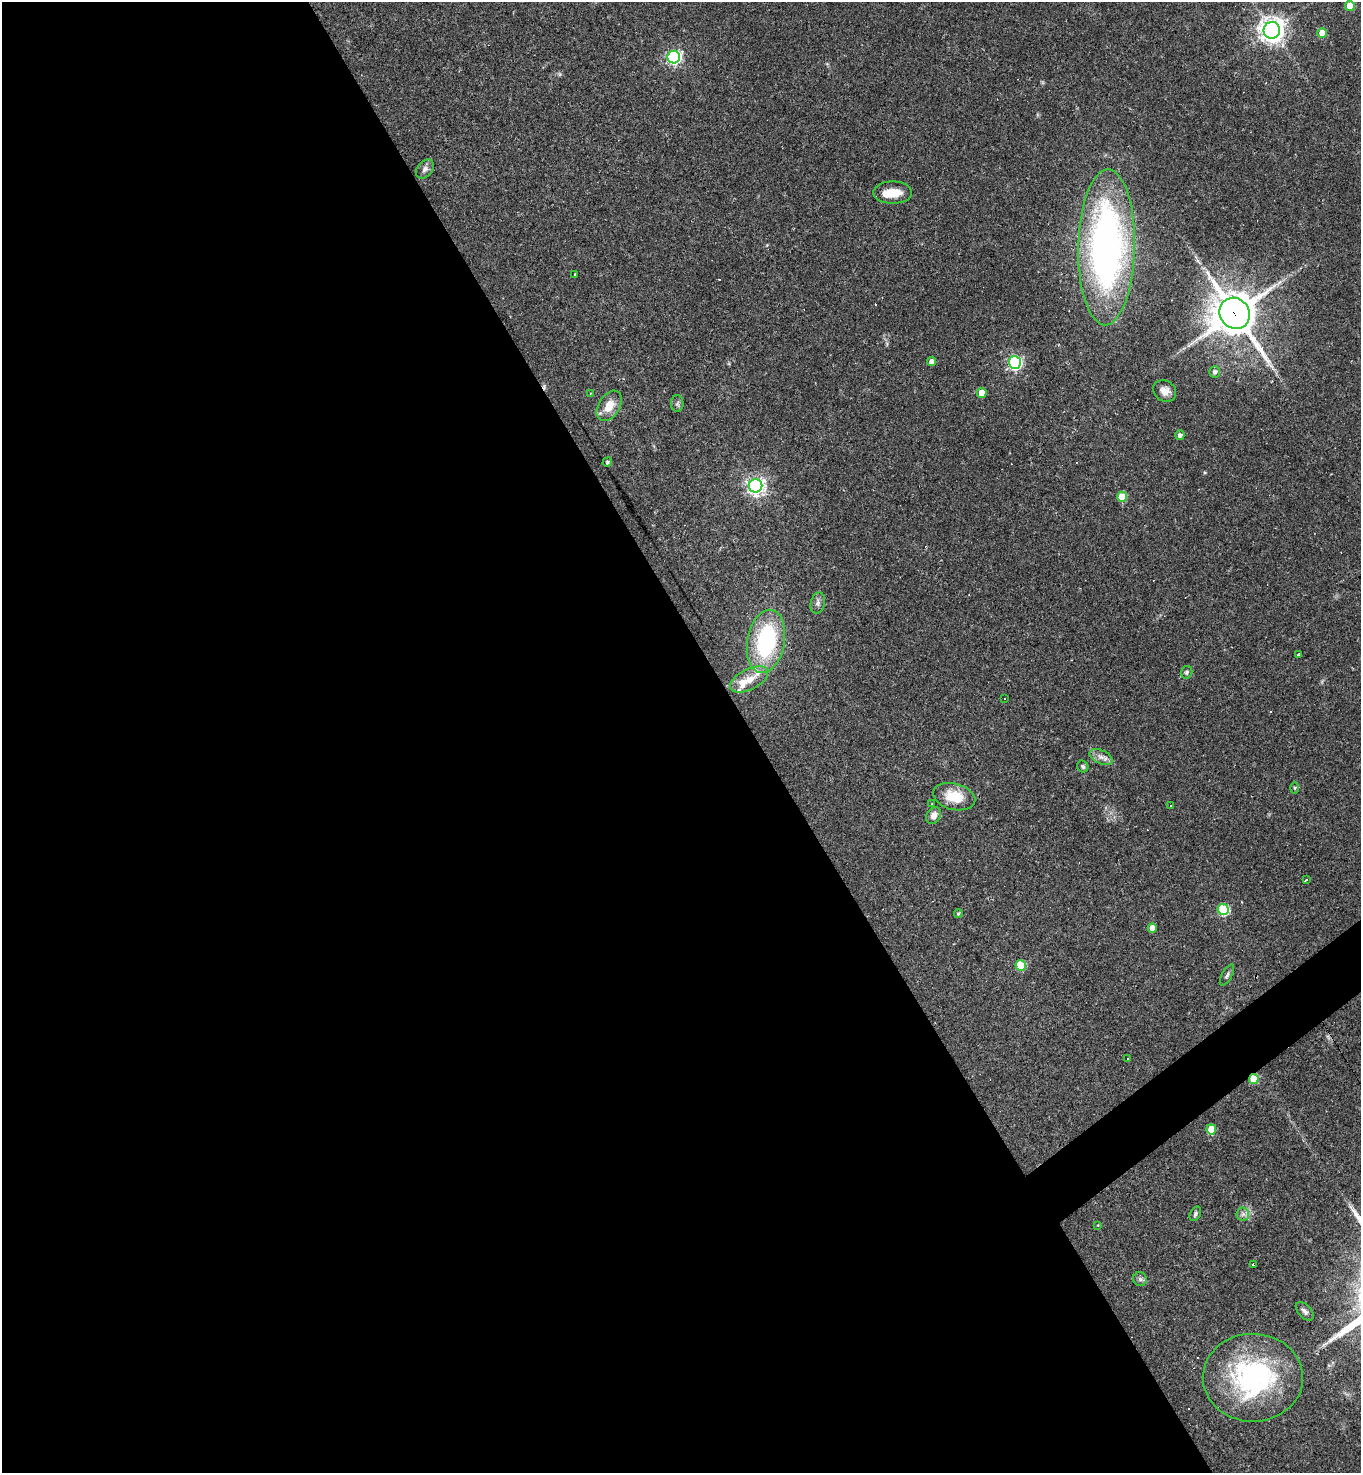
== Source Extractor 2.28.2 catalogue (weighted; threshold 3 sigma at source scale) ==
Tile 9 of 4 x 4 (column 1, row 3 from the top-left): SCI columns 293-1651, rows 1473-2943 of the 5881 x 5886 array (HDU 1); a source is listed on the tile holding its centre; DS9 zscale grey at full resolution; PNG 1363 x 1475 px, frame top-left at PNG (2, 2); each listed source drawn as its Kron ellipse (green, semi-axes under 4 px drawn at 4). Shown black and unused: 57% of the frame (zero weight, under 2 of 3 exposures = <1% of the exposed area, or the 3 px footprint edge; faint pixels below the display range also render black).
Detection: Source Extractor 2.28.2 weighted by HDU 2 'WHT'; one run over the whole footprint, this tile lists its part. Background 0.0358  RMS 0.0049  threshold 0.022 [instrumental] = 3 sigma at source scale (4.5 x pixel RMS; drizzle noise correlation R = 1.50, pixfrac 1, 0.05/0.05 arcsec/px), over >= 5 px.
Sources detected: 60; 8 cosmic-ray / hot-pixel residue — neither listed nor drawn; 2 inside a brighter listed object's ellipse — not listed separately; the other 50 listed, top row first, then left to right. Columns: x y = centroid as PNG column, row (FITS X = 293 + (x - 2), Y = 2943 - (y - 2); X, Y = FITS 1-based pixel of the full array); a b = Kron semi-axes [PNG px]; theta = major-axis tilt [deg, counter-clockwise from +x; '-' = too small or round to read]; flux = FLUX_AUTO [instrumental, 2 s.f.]
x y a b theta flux
1350 6 5 5 - 11
1272 30 8 8 - 440
1322 33 5 5 - 9.5
674 57 6 6 - 120
425 169 10 7 51 2
893 193 19 11 0 8.8
1107 247 78 28 89 220
575 274 3 2 - 0.33
1235 313 16 14 -53 1600
932 362 4 4 - 3.1
1015 363 6 6 - 100
1214 372 5 5 - 1.7
1165 391 12 10 -35 3.7
590 393 3 2 - 0.47
982 393 5 4 - 8.8
677 404 8 6 89 1.2
609 406 17 10 58 7.6
1180 435 4 4 - 1.9
607 462 5 4 - 0.64
755 486 7 6 - 190
1122 497 5 5 - 15
818 603 10 7 76 1.8
766 641 32 18 80 52
1298 655 3 3 - 1.9
1187 672 6 5 - 1
749 679 20 10 27 7.8
1005 698 2 2 - 0.35
1101 757 12 6 -24 2.8
1083 766 6 5 - 0.99
1294 788 6 4 -89 0.65
954 797 21 13 -14 12
932 804 3 3 - 0.42
1171 806 3 3 - 0.49
934 815 9 7 56 3.7
1306 880 4 2 - 0.47
1223 909 5 5 - 44
958 914 4 3 - 0.73
1152 928 4 4 - 4.5
1021 966 5 5 - 20
1227 975 12 5 61 1.3
1128 1058 3 2 - 0.43
1254 1079 5 5 - 20
1211 1129 5 5 - 13
1195 1214 8 5 60 1.2
1243 1214 7 6 - 1.7
1098 1225 3 3 - 0.31
1253 1265 3 2 - 0.71
1140 1279 7 7 - 1.4
1305 1311 11 6 -48 1.7
1253 1378 50 44 -1 83
Overlapping masked pixels (flux is a lower limit): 2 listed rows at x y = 1235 313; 1254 1079